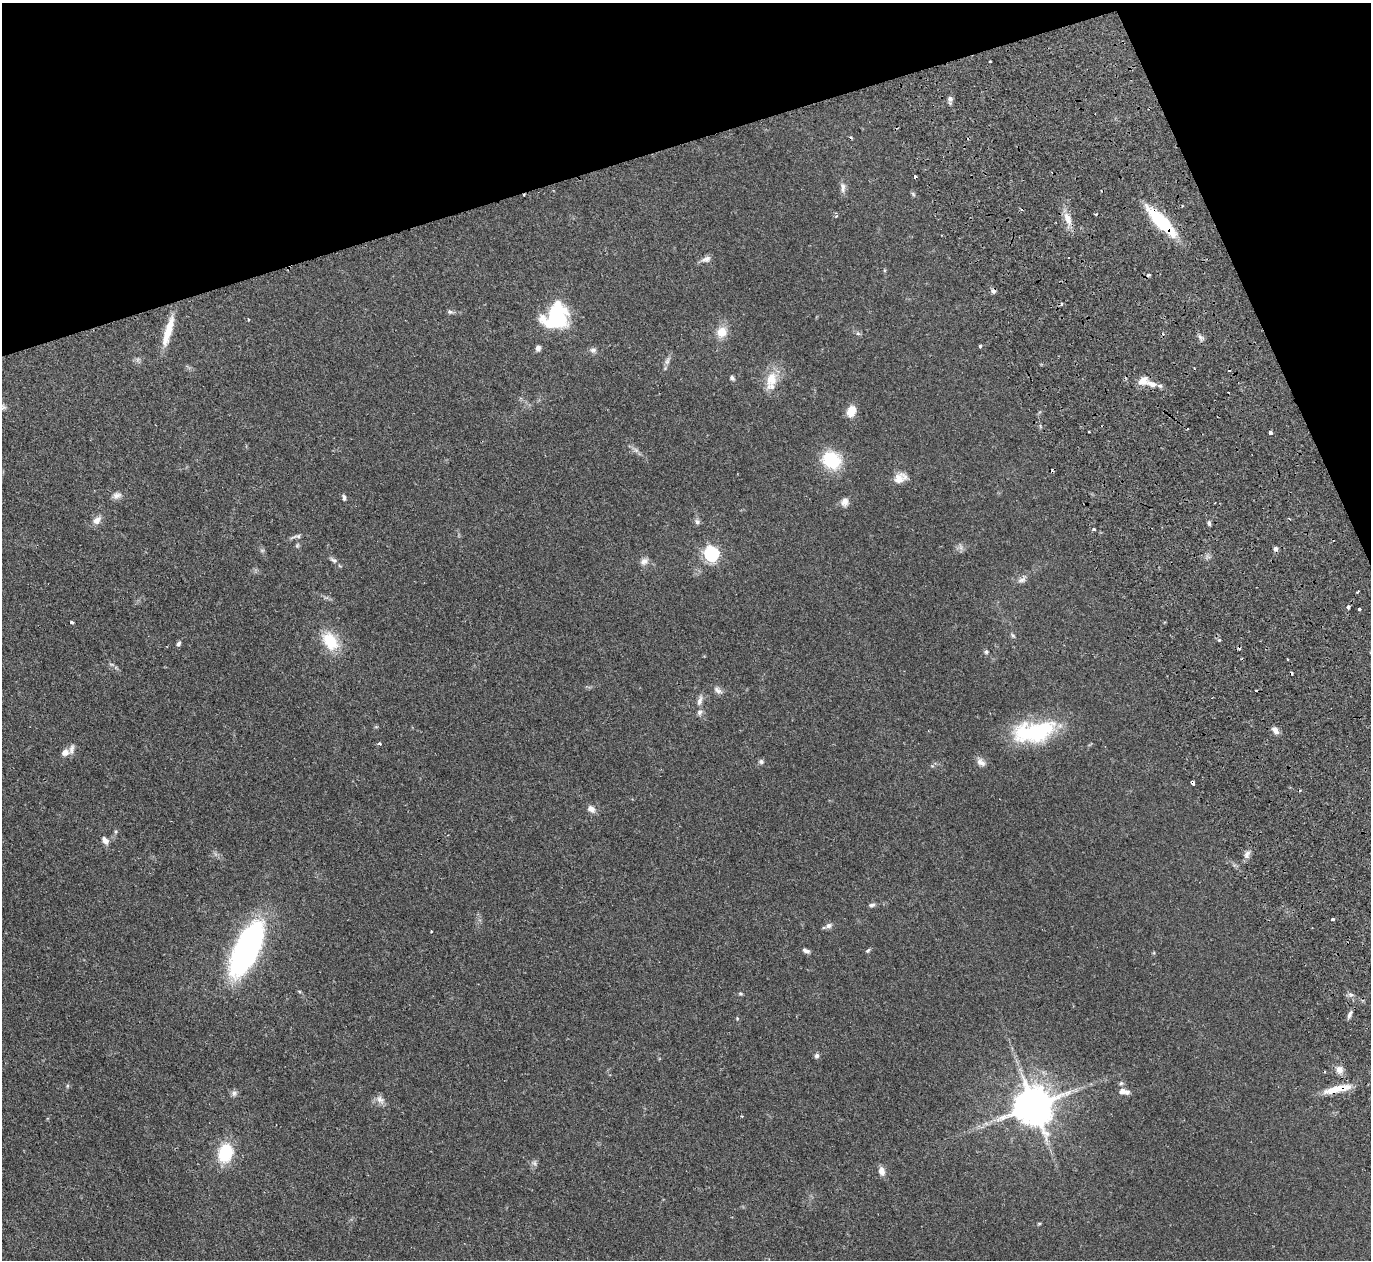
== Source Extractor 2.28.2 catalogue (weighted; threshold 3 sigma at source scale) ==
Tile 3 of 4 x 4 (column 3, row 1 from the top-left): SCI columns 3069-4437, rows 4253-5510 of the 6129 x 6111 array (HDU 1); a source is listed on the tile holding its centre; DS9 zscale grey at full resolution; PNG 1373 x 1262 px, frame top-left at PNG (2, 3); no overlay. Shown black and unused: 16% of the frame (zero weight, under 2 of 3 exposures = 11% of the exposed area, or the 3 px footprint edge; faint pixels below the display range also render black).
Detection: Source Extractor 2.28.2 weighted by HDU 2 'WHT'; one run over the whole footprint, this tile lists its part. Background 0.0542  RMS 0.0046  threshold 0.0205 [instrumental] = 3 sigma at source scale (4.5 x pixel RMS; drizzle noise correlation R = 1.50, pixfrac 1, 0.05/0.05 arcsec/px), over >= 5 px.
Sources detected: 111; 1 too faint to see at this stretch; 1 inside a brighter object's white glare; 11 cosmic-ray / hot-pixel residue — not listed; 7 inside a brighter listed object's ellipse — not listed separately; the other 91 listed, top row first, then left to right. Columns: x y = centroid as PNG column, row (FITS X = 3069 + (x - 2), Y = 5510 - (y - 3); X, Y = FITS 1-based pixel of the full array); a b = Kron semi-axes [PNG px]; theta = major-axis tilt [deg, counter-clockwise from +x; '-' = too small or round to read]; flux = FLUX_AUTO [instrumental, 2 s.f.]
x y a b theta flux
990 61 2 2 - 0.43
950 99 10 6 -83 1.4
843 187 16 6 -84 2.1
913 194 7 4 -46 0.69
1095 214 4 2 - 0.43
1068 219 20 8 -68 5.3
1161 222 33 10 -46 33
1068 257 3 3 - 1.3
706 259 13 7 19 2.2
450 312 8 6 -19 0.97
556 317 25 21 19 36
248 319 4 2 - 0.35
168 331 38 8 74 9.9
722 332 12 11 - 6.6
858 333 6 4 -2 0.74
1201 337 10 4 -24 1.2
980 346 4 3 - 0.66
538 348 7 5 86 1.6
593 350 9 7 -6 1.5
667 361 14 5 63 1.8
732 378 7 5 -50 0.99
771 379 21 16 73 8.7
1143 381 15 10 37 4
1160 386 6 5 - 0.99
3 407 9 6 -20 1.2
851 411 12 8 66 7.2
1270 433 4 3 - 1.3
832 460 17 15 -33 23
899 479 17 12 54 4.6
117 495 12 9 17 2.3
344 497 7 5 -74 1.2
845 502 12 10 78 2.5
97 520 13 9 37 3.1
697 522 8 7 - 1.3
1209 523 7 4 -79 0.94
1094 529 3 3 - 1.3
296 536 17 4 13 1.5
297 545 7 5 69 0.78
961 547 11 4 -79 1.1
1275 548 5 5 - 1.4
711 553 7 6 - 95
334 560 11 6 -28 1.4
644 561 12 8 26 2.3
1022 579 14 8 33 2.1
1348 607 4 3 - 2.1
1359 609 3 3 - 1.8
72 622 3 3 - 2.7
1013 635 7 4 -38 0.72
1219 640 3 3 - 1.5
330 641 20 13 -55 16
179 643 7 5 62 1.1
986 652 6 6 - 0.83
1287 659 3 2 - 0.36
112 664 8 4 -9 0.69
718 690 13 7 -34 2
700 700 16 6 72 2.3
1275 730 10 6 -54 2.4
1032 733 46 23 0 37
379 743 4 3 - 0.8
65 752 9 8 - 2.7
761 761 7 6 - 1.1
981 762 13 8 -40 2.5
1192 783 5 3 - 2.7
591 809 11 8 -35 2.5
105 840 11 7 -62 2.2
1247 854 12 7 67 2.1
872 905 9 5 11 1.1
1332 919 4 3 - 1.5
829 926 11 7 23 1.7
431 931 3 3 - 0.32
247 949 42 16 64 170
806 951 10 5 -23 1.4
868 951 7 4 47 0.69
740 994 5 5 - 0.61
1351 995 6 5 - 1.1
1349 1015 10 5 67 1.5
737 1018 5 4 - 0.43
817 1056 6 6 - 1.2
1339 1070 11 10 - 3
1121 1083 5 5 - 0.83
67 1086 6 4 72 0.58
1337 1089 37 8 13 9.4
1122 1091 8 6 9 2.3
234 1093 9 7 -65 1.5
380 1099 14 9 -37 2.6
1033 1105 11 11 - 1500
986 1123 7 4 -19 0.88
225 1153 15 12 75 24
534 1163 9 6 -79 1.2
882 1171 10 7 -81 3.2
1039 1223 5 3 - 0.49
Overlapping masked pixels (flux is a lower limit): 3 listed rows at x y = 1161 222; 1192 783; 1337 1089
Isophote crosses this tile's border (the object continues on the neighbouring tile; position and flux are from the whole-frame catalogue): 1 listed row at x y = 3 407